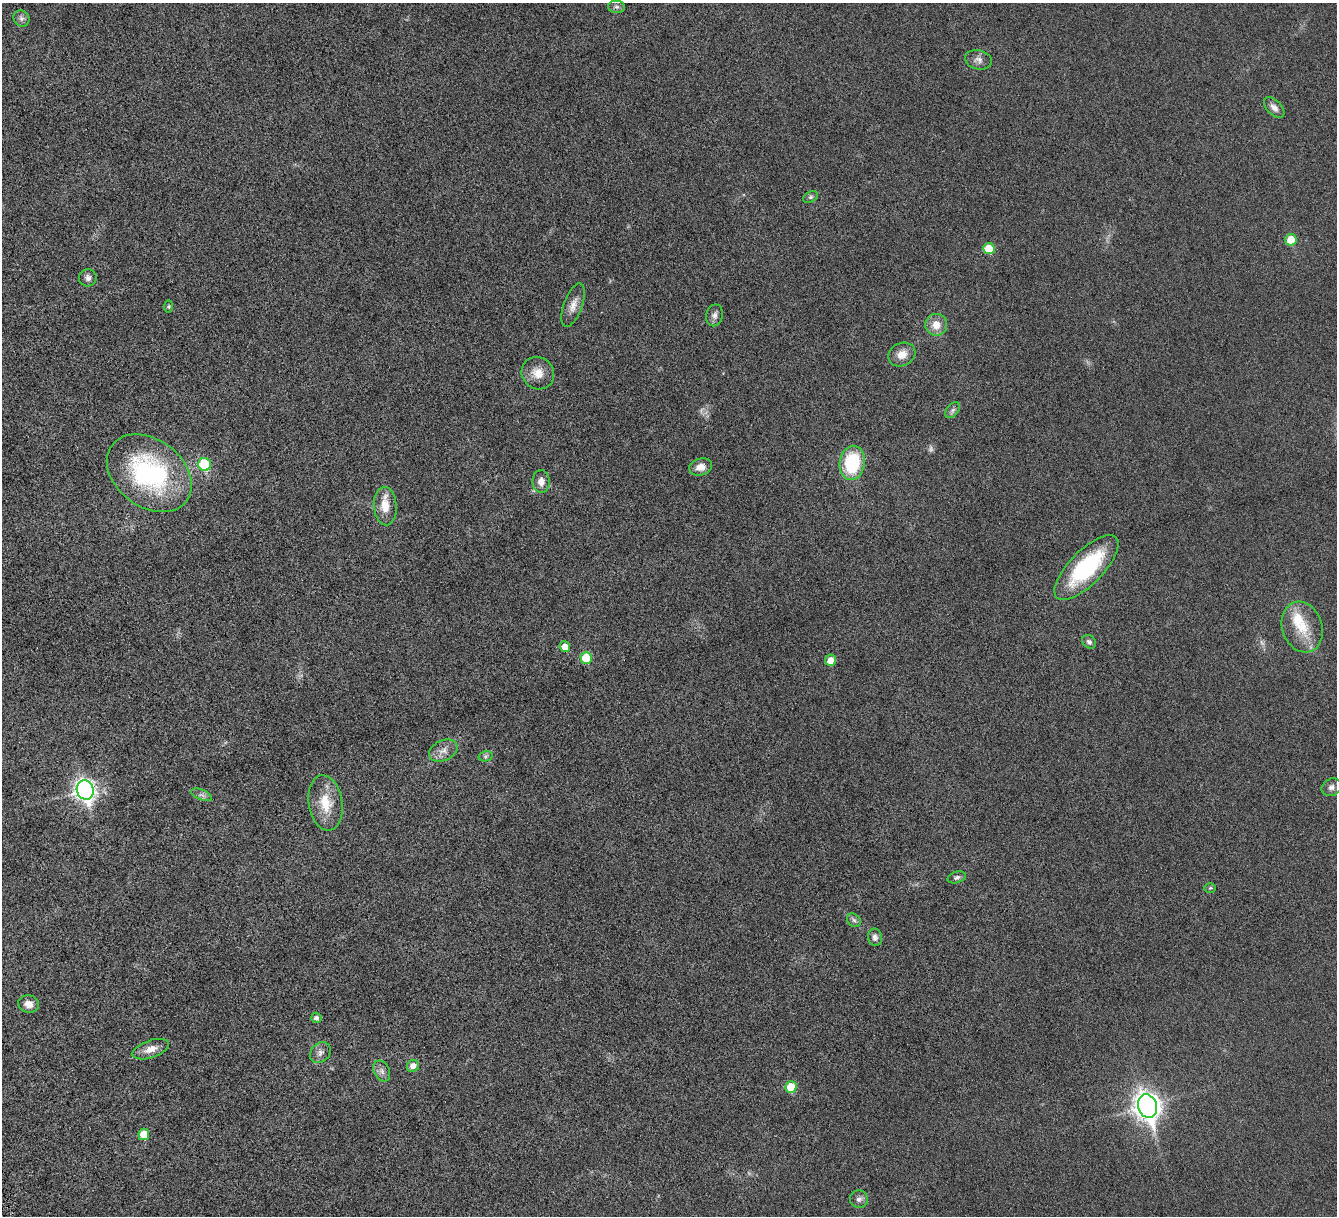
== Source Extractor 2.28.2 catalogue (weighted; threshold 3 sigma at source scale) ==
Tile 7 of 4 x 4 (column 3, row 2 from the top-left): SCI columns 2679-4013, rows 2713-3926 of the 5353 x 5300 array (HDU 1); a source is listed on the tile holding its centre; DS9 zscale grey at full resolution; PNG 1339 x 1218 px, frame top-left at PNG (2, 3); each listed source drawn as its Kron ellipse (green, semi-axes under 4 px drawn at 4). Shown black and unused: <1% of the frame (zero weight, under 4 of 8 exposures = <1% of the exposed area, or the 3 px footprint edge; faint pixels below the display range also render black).
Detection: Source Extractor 2.28.2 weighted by HDU 2 'WHT'; one run over the whole footprint, this tile lists its part. Background 0.0252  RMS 0.0048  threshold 0.0198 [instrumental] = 3 sigma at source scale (4.09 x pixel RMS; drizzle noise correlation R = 1.36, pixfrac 0.8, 0.05/0.05 arcsec/px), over >= 5 px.
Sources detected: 50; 2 too faint to see at this stretch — neither listed nor drawn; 1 inside a brighter listed object's ellipse — not listed separately; the other 47 listed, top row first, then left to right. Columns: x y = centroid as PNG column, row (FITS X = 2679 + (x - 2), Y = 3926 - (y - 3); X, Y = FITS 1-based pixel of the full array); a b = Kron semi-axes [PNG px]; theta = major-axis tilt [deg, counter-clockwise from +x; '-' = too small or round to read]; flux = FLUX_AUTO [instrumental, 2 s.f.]
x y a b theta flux
617 7 8 6 -1 1.3
21 18 8 7 - 1.4
978 60 13 9 -14 2.5
1274 107 13 7 -46 2.5
810 197 8 5 27 0.86
1291 240 6 5 - 8.3
989 249 5 5 - 11
88 278 9 8 - 1.7
573 305 22 9 70 4
169 307 6 3 90 0.61
714 315 11 8 77 2
936 325 11 11 - 5.5
902 354 14 11 26 4.5
538 373 17 15 -42 6
953 410 9 5 50 1.3
852 463 17 12 82 27
205 464 6 6 - 24
701 467 11 8 15 3.6
149 473 47 33 -37 68
541 481 11 8 -88 3.1
385 506 19 11 -86 7.1
1086 568 42 16 46 41
1302 627 26 20 -71 12
1089 642 8 6 -42 1.4
565 647 5 5 - 4.2
586 658 6 5 - 12
831 660 5 5 - 4.4
443 751 15 10 25 3.7
486 756 7 5 12 0.92
1331 787 10 8 26 1.9
85 790 10 8 -71 210
202 795 11 5 -22 1.4
325 803 28 17 -81 11
957 877 9 5 17 1.1
1210 888 6 5 - 0.6
854 920 7 6 - 1.1
875 937 9 7 -79 1.7
29 1004 10 8 -12 3.5
316 1018 5 5 - 1.5
151 1049 19 8 19 4.3
320 1052 11 9 47 2.3
413 1066 6 5 - 3.2
382 1071 11 7 -64 2
791 1087 6 5 - 13
1147 1106 12 9 -71 390
144 1134 5 5 - 8.4
859 1199 9 9 - 1.8